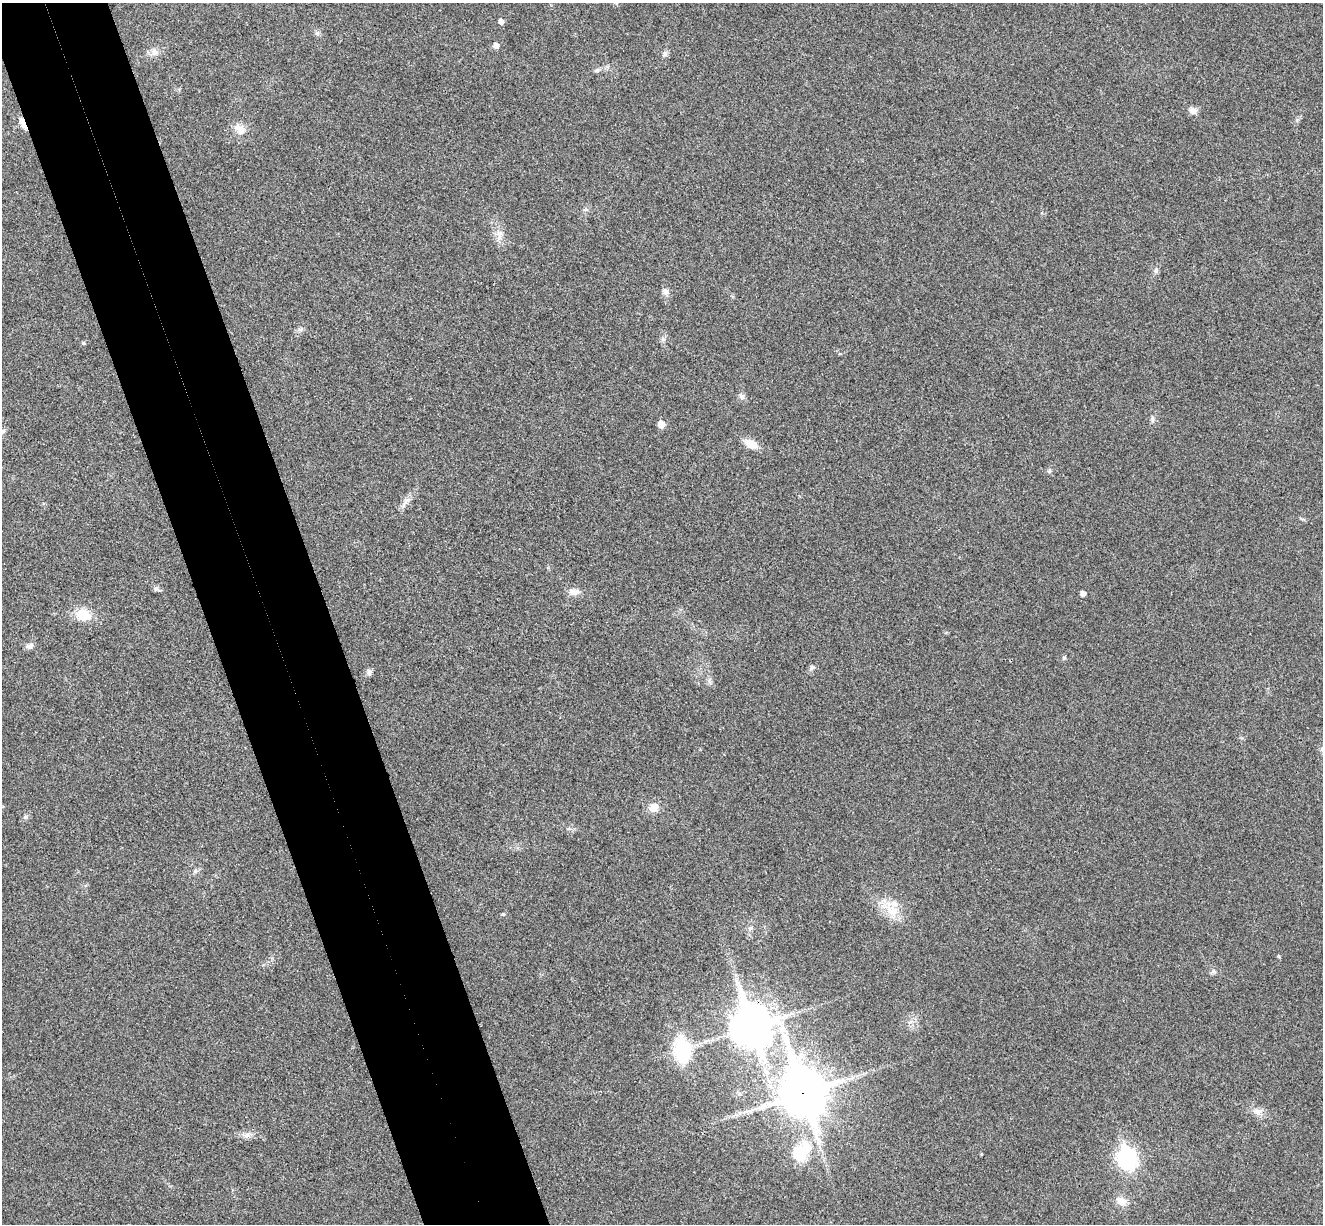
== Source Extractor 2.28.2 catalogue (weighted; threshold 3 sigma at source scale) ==
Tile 11 of 4 x 4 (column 3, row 3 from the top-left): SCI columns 2696-4016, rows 1391-2612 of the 5394 x 5345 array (HDU 1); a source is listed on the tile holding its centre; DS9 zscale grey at full resolution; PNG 1325 x 1226 px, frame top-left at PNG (2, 3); no overlay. Shown black and unused: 9% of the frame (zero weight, under 3 of 4 exposures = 6% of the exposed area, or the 3 px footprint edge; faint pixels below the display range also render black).
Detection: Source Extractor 2.28.2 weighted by HDU 2 'WHT'; one run over the whole footprint, this tile lists its part. Background 0.0349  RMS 0.0066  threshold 0.0298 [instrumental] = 3 sigma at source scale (4.5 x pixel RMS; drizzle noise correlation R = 1.50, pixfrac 1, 0.05/0.05 arcsec/px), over >= 5 px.
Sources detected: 41; all 41 listed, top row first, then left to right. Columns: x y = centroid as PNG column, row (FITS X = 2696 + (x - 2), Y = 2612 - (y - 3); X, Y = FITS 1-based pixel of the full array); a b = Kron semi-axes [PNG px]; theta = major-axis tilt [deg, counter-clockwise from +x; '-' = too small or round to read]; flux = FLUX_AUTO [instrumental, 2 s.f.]
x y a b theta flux
501 21 5 5 - 3.1
317 33 7 5 -47 1.4
496 45 5 5 - 3.9
155 53 9 6 64 2.4
665 53 8 6 76 1.8
597 70 7 4 1 1.2
1193 111 10 8 -34 3.3
23 124 14 5 -62 5.7
240 129 15 11 -42 6.3
1156 270 8 5 74 1.6
665 291 9 8 - 2.6
83 343 5 4 - 1
742 396 8 7 - 2.2
1152 418 8 5 84 1.5
661 424 5 5 - 7.9
3 431 6 5 - 1.2
750 444 14 8 -26 9.8
1049 471 6 5 - 1.2
407 500 16 3 42 2.5
156 589 7 4 -18 1.4
574 592 16 8 -1 4.4
1083 594 4 4 - 2.7
83 614 16 13 -5 13
29 646 11 6 17 2.3
812 667 7 5 79 1.4
369 672 9 5 -83 1.8
654 808 12 10 45 5.9
26 817 7 4 71 1.1
890 911 27 9 -30 12
503 914 5 5 - 0.89
750 928 6 5 - 1.2
1279 956 5 4 - 0.84
751 1026 15 12 -71 1700
682 1049 26 18 -86 37
802 1093 19 15 -72 2200
1257 1112 11 9 -5 4.1
247 1135 8 6 45 2.3
801 1152 35 22 49 28
981 1154 5 3 - 0.51
1127 1158 12 8 84 230
1121 1201 12 10 -35 6.3
Overlapping masked pixels (flux is a lower limit): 3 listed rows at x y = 23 124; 751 1026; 802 1093
Unlisted compact peaks at least as high as the median listed source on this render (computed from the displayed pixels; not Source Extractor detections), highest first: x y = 1213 971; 1064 658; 195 871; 709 681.